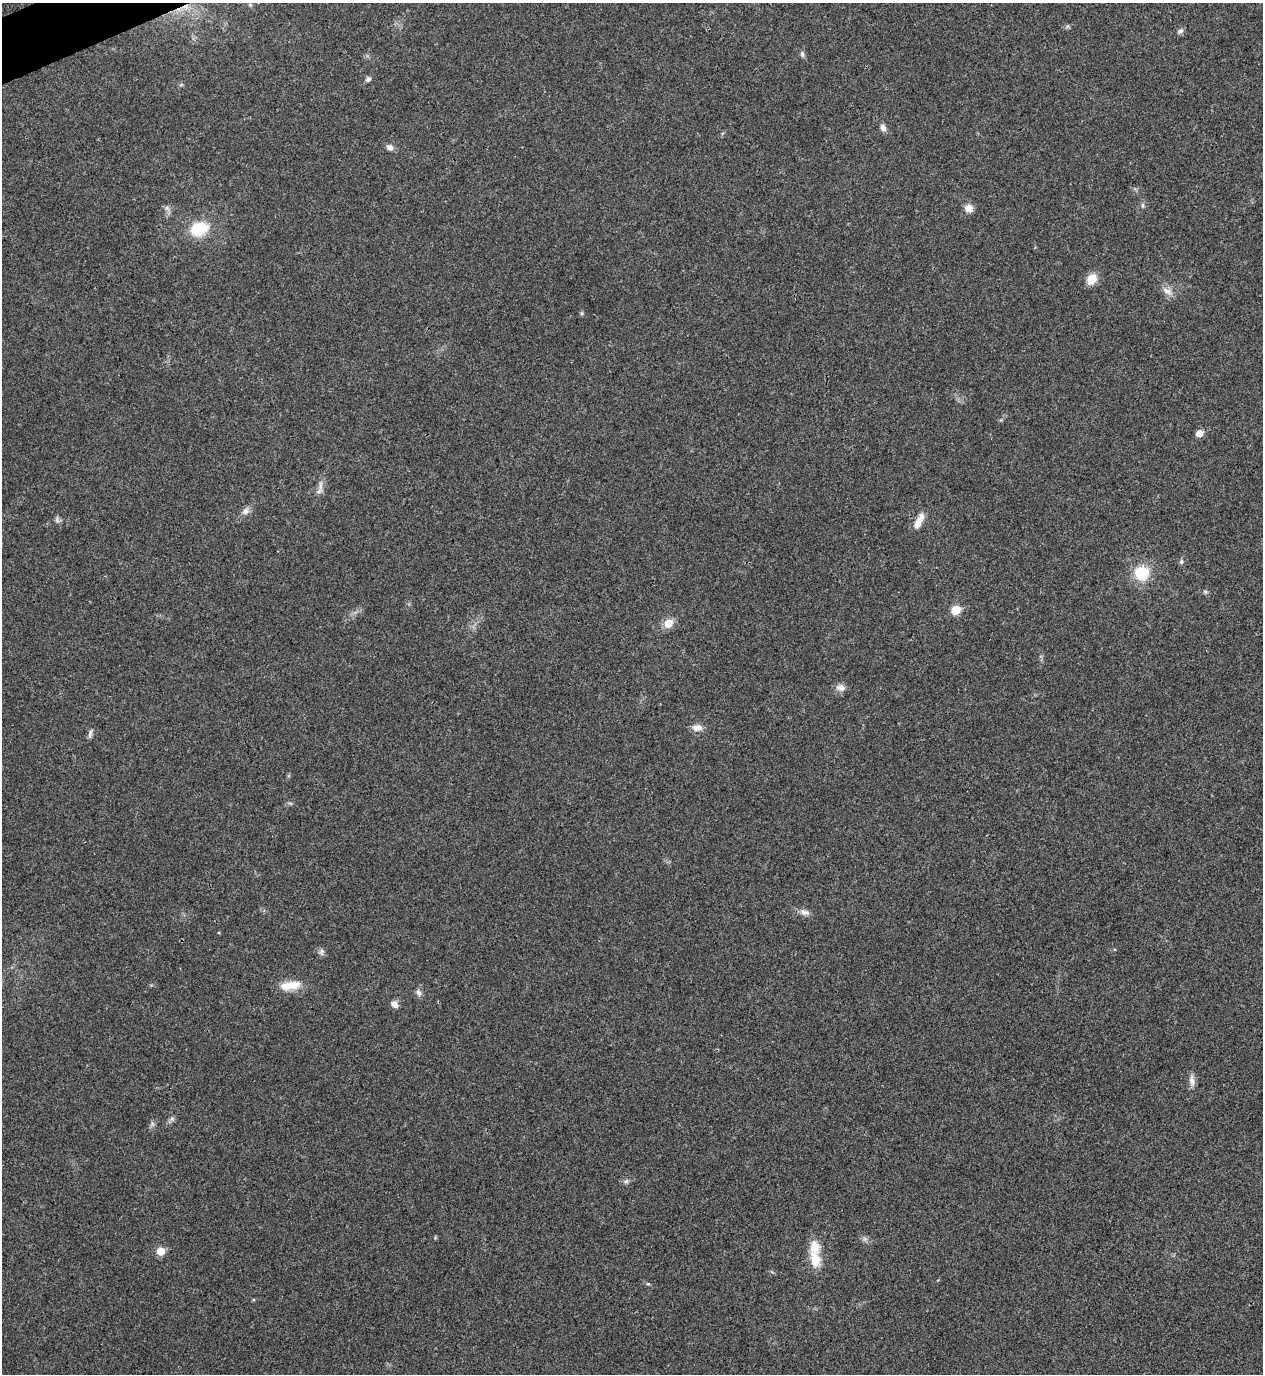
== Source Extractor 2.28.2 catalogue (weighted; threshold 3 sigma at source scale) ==
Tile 11 of 4 x 4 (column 3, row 3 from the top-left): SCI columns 2679-3939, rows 1377-2748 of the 5482 x 5493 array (HDU 1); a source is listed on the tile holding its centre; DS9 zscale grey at full resolution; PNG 1265 x 1376 px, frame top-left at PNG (2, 3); no overlay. Shown black and unused: <1% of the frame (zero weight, under 3 of 4 exposures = <1% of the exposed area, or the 3 px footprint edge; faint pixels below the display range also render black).
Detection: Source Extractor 2.28.2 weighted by HDU 2 'WHT'; one run over the whole footprint, this tile lists its part. Background 0.0203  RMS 0.0049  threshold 0.0222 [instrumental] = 3 sigma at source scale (4.5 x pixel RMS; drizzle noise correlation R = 1.50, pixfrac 1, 0.05/0.05 arcsec/px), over >= 5 px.
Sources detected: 41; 2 inside a brighter listed object's ellipse — not listed separately; the other 39 listed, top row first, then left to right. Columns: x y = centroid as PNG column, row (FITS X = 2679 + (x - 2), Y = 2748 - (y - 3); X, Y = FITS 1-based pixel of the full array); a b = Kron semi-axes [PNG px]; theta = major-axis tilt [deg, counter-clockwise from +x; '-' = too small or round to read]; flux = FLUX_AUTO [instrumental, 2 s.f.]
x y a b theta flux
250 5 6 5 - 0.8
186 7 11 7 21 3.8
1180 31 8 6 37 1.5
802 54 8 5 -89 1.2
368 79 6 6 - 1.4
883 128 9 6 -64 2.2
390 147 9 8 - 2.2
1142 205 6 4 90 0.88
167 208 8 5 -45 1.4
968 208 11 10 - 3.4
199 229 20 15 15 17
1092 279 11 9 57 7.7
1167 291 16 8 -32 3.4
1199 433 6 5 - 5.5
320 485 18 4 89 2.4
246 511 10 8 44 2.4
57 520 8 6 -89 1.3
919 521 23 8 64 4.9
1181 562 7 5 76 0.99
1142 573 16 16 - 15
1205 592 6 5 - 0.91
955 610 6 5 - 16
668 623 7 7 - 9.2
841 687 13 9 -4 2.8
697 727 14 9 -3 3.4
90 733 12 5 78 1.4
805 912 14 7 -11 2.6
321 951 8 6 56 1.4
293 985 19 13 7 7.4
419 993 10 6 -57 1.8
395 1004 9 7 -46 2.6
1192 1080 18 7 -85 3
172 1119 7 6 - 1.2
152 1123 7 6 - 1.2
626 1181 6 6 - 1.1
865 1239 7 5 -44 1.2
160 1251 6 6 - 9.6
815 1259 24 15 -78 9.2
648 1284 6 4 -18 0.59
Overlapping masked pixels (flux is a lower limit): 1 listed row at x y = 186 7